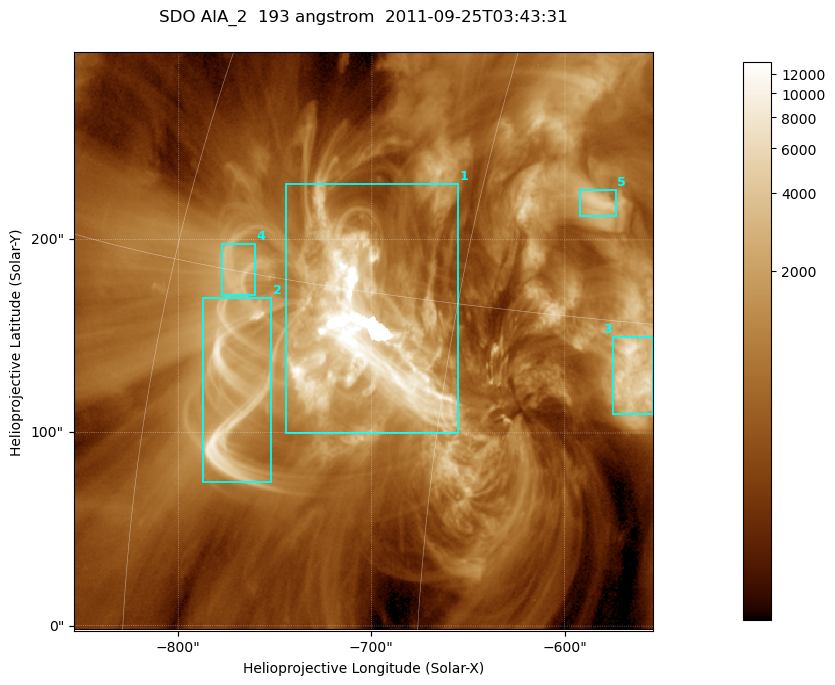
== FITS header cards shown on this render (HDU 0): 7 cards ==
TELESCOP= 'SDO     '           /
INSTRUME= 'AIA_2   '           /
WAVELNTH=                  193 /
WAVEUNIT= 'angstrom'           /
DATE-OBS= '2011-09-25T03:43:31.84' /
CTYPE1  = 'HPLN-TAN'           /
CTYPE2  = 'HPLT-TAN'           /

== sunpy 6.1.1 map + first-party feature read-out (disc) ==
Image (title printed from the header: SDO AIA_2  193 angstrom  2011-09-25T03:43:31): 499 x 499 px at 0.601 arcsec/px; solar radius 957 arcsec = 1592 px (partial field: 3.1% of the solar disc is inside the frame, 100% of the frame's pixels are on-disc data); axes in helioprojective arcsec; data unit not stated in the header (colour bar unlabelled)
Orientation: roll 0.0577 deg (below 1 deg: not rotated)
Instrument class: DISC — disc imager (sunpy class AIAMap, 193 A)
Bright regions (active regions / flare kernels): reference = the on-disc median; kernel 5 px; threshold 5 sigma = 2241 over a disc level ~664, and >= 1.15x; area >= 249 px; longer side >= 6 px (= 3.6 arcsec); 5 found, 5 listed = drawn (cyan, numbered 1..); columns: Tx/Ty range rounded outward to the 2 arcsec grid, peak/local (2 s.f.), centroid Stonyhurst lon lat
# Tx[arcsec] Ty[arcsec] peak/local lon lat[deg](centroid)
1 -746..-654 98..230 25 -49 +14
2 -788..-752 74..170 14 -55 +11
3 -576..-554 110..150 12 -37 +13
4 -778..-760 170..198 5.5 -56 +15
5 -594..-574 212..226 6.8 -40 +19